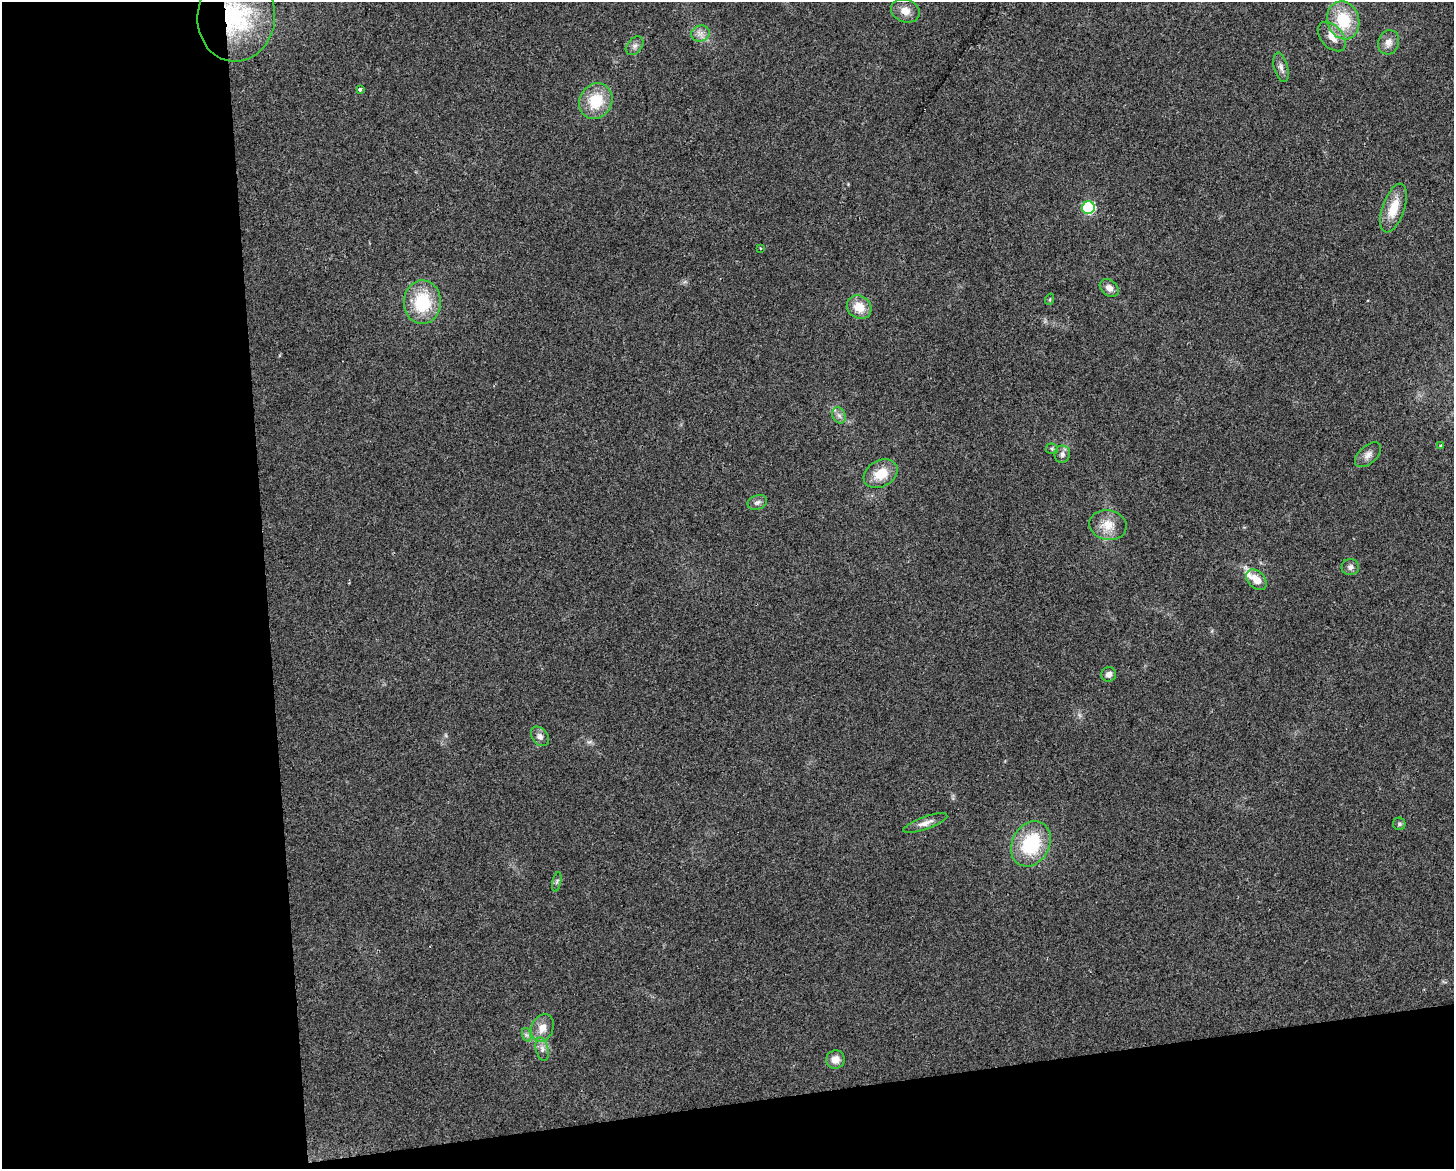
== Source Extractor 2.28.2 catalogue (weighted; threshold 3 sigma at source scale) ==
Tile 10 of 3 x 4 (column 1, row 4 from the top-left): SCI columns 14-1465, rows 1-1167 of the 4427 x 4669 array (HDU 1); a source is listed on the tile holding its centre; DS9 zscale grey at full resolution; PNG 1456 x 1171 px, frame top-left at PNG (2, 2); each listed source drawn as its Kron ellipse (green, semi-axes under 4 px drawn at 4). Shown black and unused: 24% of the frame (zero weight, under 2 of 3 exposures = <1% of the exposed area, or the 3 px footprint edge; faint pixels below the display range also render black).
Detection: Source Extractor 2.28.2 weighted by HDU 2 'WHT'; one run over the whole footprint, this tile lists its part. Background 0.0441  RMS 0.0067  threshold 0.0299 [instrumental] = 3 sigma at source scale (4.5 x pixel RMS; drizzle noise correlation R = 1.50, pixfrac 1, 0.0396/0.0396 arcsec/px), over >= 5 px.
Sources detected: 38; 1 inside a brighter listed object's ellipse — not listed separately; the other 37 listed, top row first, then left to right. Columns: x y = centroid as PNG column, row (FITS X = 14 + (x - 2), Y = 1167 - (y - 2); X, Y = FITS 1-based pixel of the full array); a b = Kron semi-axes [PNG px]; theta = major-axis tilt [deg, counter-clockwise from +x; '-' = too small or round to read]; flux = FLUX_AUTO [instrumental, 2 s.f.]
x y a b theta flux
905 11 15 11 -22 6.4
236 17 45 39 86 69
1343 20 19 16 -73 27
700 33 9 8 - 3.5
1332 36 17 11 -48 7.8
1389 42 12 10 66 5
635 46 10 7 50 2.8
1281 67 15 7 -75 3.4
360 89 3 3 - 4
596 101 18 16 59 22
1088 208 6 6 - 74
1394 208 25 11 71 15
760 248 3 3 - 0.57
1109 288 10 8 -40 4.3
1050 299 6 3 71 0.76
422 302 22 18 89 33
859 307 13 11 -37 11
839 415 8 6 -68 2.4
1440 445 3 3 - 0.64
1052 449 6 5 - 1.3
1062 454 8 8 - 2.8
1368 455 16 9 42 4.3
881 474 18 13 28 14
757 502 10 7 21 2.4
1108 525 19 15 -10 11
1350 567 9 8 - 2.6
1256 580 12 8 -46 7.9
1109 674 7 7 - 3
540 736 11 7 -51 3.1
925 823 23 6 20 4.8
1399 824 6 6 - 1.3
1031 844 24 18 61 42
557 882 10 3 78 1.1
542 1028 14 10 67 7.1
527 1035 7 4 -71 1.5
542 1049 12 6 -77 3.3
835 1060 9 9 - 5.9
Overlapping masked pixels (flux is a lower limit): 1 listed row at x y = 236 17
Isophote crosses this tile's border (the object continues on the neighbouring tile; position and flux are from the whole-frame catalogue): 1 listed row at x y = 236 17